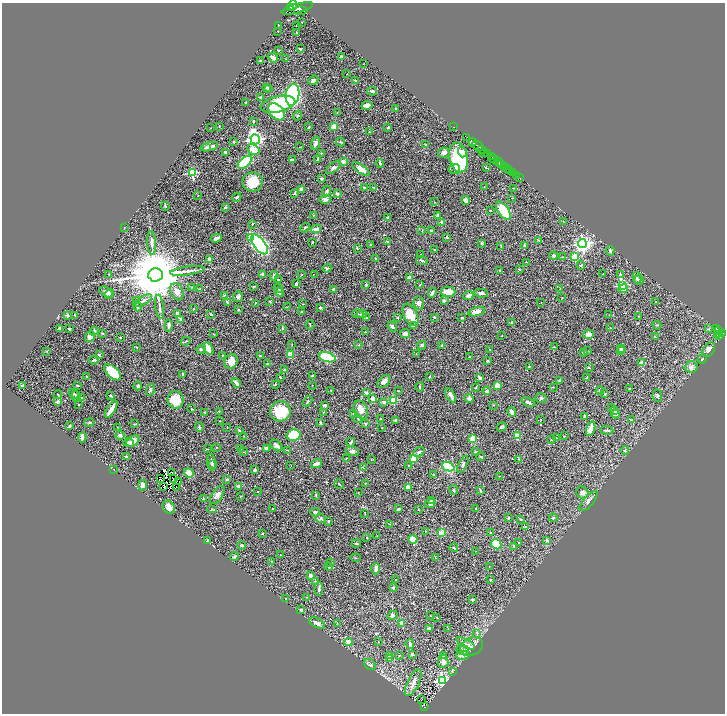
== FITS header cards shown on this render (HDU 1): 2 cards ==
NAXIS1  =                 1446
NAXIS2  =                 1423

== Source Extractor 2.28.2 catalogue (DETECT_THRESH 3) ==
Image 1446 x 1423 px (HDU 1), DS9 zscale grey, zoomed out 1/2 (1 PNG px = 2 x 2 image px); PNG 727 x 716 px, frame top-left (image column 2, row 1422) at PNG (2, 3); each listed source drawn as its Kron ellipse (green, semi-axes under 4 px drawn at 4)
Background 0.671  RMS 0.022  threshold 0.0661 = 3 sigma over >= 5 px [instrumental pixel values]
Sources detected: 519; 32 cannot appear on this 1/2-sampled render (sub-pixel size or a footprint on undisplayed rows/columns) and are neither listed nor drawn; the other 487 listed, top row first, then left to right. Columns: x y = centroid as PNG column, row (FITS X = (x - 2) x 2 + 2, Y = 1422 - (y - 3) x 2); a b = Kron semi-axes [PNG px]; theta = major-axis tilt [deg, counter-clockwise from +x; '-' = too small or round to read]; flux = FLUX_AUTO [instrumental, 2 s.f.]
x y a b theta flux
292 5 5 3 - 640
290 7 4 2 - 280
297 8 16 4 16 900
300 10 7 3 3 400
302 22 2 1 - 1.3
278 25 2 2 - 1.7
296 25 2 2 - 1.6
278 31 2 1 - 2.3
297 33 2 2 - 1.9
300 49 3 2 - 4.8
278 50 2 2 - 2.6
341 56 3 2 - 6.4
273 58 5 3 - 12
286 59 2 2 - 2.1
261 61 3 2 - 8.4
363 64 2 1 - 1.1
347 74 2 1 - 1.9
313 80 5 3 - 15
355 80 4 3 - 3
267 87 3 2 - 4.9
269 89 3 3 - 8.2
372 91 5 3 - 8.6
292 95 11 6 81 550
261 98 3 2 - 15
245 102 2 1 - 2.8
278 104 18 8 13 220
367 105 5 3 - 27
396 109 3 2 - 2.8
277 112 10 6 -47 130
337 112 3 1 - 1.4
298 116 5 3 - 5.5
254 121 3 3 - 4.2
219 126 2 1 - 2.1
309 127 4 2 - 3.4
334 127 2 2 - 87
388 127 4 3 - 6
454 127 2 1 - 6.9
210 128 3 1 - 1.3
369 131 2 2 - 1.8
467 137 2 1 - 7.4
255 139 5 4 - 1500
234 142 3 3 - 5.2
340 142 4 3 - 4.3
473 142 4 2 - 290
315 143 7 4 72 14
425 145 3 3 - 2.7
478 146 6 2 -33 310
209 147 9 4 14 17
300 147 3 2 - 1.6
206 148 3 3 - 4.5
253 150 7 5 -32 44
481 150 4 2 - 39
225 152 4 4 - 5.5
462 152 5 4 - 20
484 152 4 1 - 65
321 153 3 2 - 3.6
444 153 6 5 - 15
488 153 3 2 - 92
491 156 4 1 - 58
459 157 15 9 -78 270
318 159 4 2 - 16
494 159 4 2 - 160
293 160 3 2 - 12
343 161 3 3 - 24
245 162 8 4 38 310
499 162 4 2 - 370
380 163 4 2 - 5.2
501 164 2 2 - 100
504 167 3 1 - 89
333 168 8 4 38 12
486 168 3 2 - 4.2
361 169 10 4 -35 31
454 169 6 5 - 13
508 169 2 2 - 140
510 171 2 2 - 42
192 173 3 3 - 280
513 173 3 1 - 25
516 175 2 2 - 36
321 178 4 3 - 4.7
520 178 2 1 - 3.8
253 182 10 9 - 82
374 187 4 3 - 5.7
484 187 2 1 - 1.3
364 188 3 2 - 4.7
513 188 2 2 - 1.5
302 189 4 3 - 18
327 191 6 3 67 8.8
295 193 4 3 - 4.2
337 194 4 3 - 6.4
198 196 2 1 - 1.3
237 197 5 3 - 6.8
512 198 3 2 - 1.8
325 199 5 4 - 11
466 200 4 4 - 13
435 202 2 2 - 1.6
165 206 4 3 - 5.8
225 207 3 3 - 4.6
490 211 2 2 - 2.3
503 211 11 5 -55 130
313 215 2 2 - 2.4
437 215 3 3 - 11
387 217 2 2 - 4
563 221 3 2 - 1.8
442 222 3 3 - 13
252 224 3 2 - 3.1
124 227 2 1 - 1.1
305 227 5 3 - 5.2
316 229 5 3 - 17
422 231 3 2 - 2
431 231 2 2 - 5.2
250 237 4 3 - 26
446 237 3 2 - 6.2
216 238 6 3 26 20
539 240 4 2 - 2.6
313 242 3 2 - 2.3
388 242 3 3 - 3.6
152 243 12 3 -86 16
482 243 4 3 - 3.9
259 244 11 5 -52 1300
582 244 4 4 - 1500
371 245 3 2 - 3.8
501 246 4 2 - 1.9
525 246 4 3 - 6.2
357 248 3 2 - 2.6
435 249 2 2 - 3
610 251 5 2 - 7.2
421 255 2 2 - 5.8
553 256 4 3 - 8.3
562 257 3 2 - 2.9
575 257 3 3 - 180
209 259 4 3 - 8.7
376 259 3 2 - 2.8
422 261 6 3 -20 5.4
526 262 2 1 - 1.7
581 265 4 3 - 4.7
327 268 5 3 - 5.3
519 269 3 2 - 1.9
499 270 3 2 - 2.2
187 271 17 3 8 20
109 274 2 2 - 2.7
262 274 3 3 - 11
314 274 2 1 - 1.1
603 274 2 1 - 1.2
155 275 7 6 - 38000
302 275 3 3 - 2.3
620 275 2 2 - 14
274 276 4 3 - 13
409 278 4 3 - 20
637 278 6 3 -78 6.1
278 280 4 3 - 4.3
639 280 5 3 - 4.9
296 284 3 2 - 13
366 284 4 3 - 3.9
420 285 2 2 - 1.8
622 285 3 3 - 320
253 286 4 2 - 2.5
192 287 3 3 - 2.7
200 288 4 2 - 2.4
278 288 5 2 - 6
560 288 3 2 - 1.9
333 289 3 2 - 4.1
623 289 5 4 - 30
106 292 8 4 -30 17
177 292 9 6 -68 27
279 292 4 3 - 9.4
448 292 7 5 -1 48
432 293 5 2 - 13
481 293 7 3 -10 14
109 294 5 3 - 6.5
224 295 3 2 - 2
468 296 5 3 - 19
238 297 5 5 - 11
562 298 2 2 - 2.2
136 300 3 3 - 4.1
143 301 10 3 33 12
270 301 3 2 - 2.6
444 301 3 3 - 8.7
227 302 3 2 - 7.7
541 302 2 1 - 1.3
656 302 3 2 - 1.7
255 303 3 2 - 1.7
419 303 6 5 - 14
303 304 2 2 - 1.4
137 306 5 3 - 5.3
160 307 12 3 -83 15
287 307 2 2 - 1.7
320 307 3 3 - 6.9
193 309 3 2 - 1.5
238 310 3 2 - 3.7
302 312 3 2 - 2.4
477 312 8 4 19 34
177 314 4 4 - 6.8
211 314 2 2 - 5.4
358 314 5 3 - 5.3
362 314 5 3 - 5
67 315 3 3 - 7.6
75 315 2 1 - 2.7
411 315 12 6 -63 74
609 315 2 2 - 1.5
638 316 2 2 - 1.6
366 317 2 2 - 1.4
434 317 3 2 - 3.6
397 318 3 2 - 3.1
462 318 3 2 - 3.4
181 319 4 3 - 6.1
512 322 3 2 - 4.3
310 325 4 2 - 3.1
657 325 4 2 - 2.9
169 326 6 3 83 11
392 326 5 3 - 15
413 326 3 3 - 3.6
60 328 3 3 - 9.1
283 328 3 2 - 5.6
611 328 2 2 - 1.6
717 328 3 2 - 25
69 329 2 2 - 3.6
709 329 3 3 - 3.3
719 330 2 1 - 20
94 331 4 3 - 9.9
366 332 3 2 - 2.2
103 333 2 2 - 3.6
213 334 2 1 - 1.5
405 334 5 4 - 19
588 334 5 4 - 32
722 334 3 3 - 110
718 335 3 1 - 12
502 336 2 2 - 2.8
90 337 6 4 51 27
120 337 3 2 - 2.2
655 337 3 2 - 4.3
719 337 4 3 - 64
186 341 5 2 - 3.5
292 345 2 2 - 1.5
359 345 2 2 - 2.4
422 345 4 3 - 7.3
442 346 4 3 - 6.7
137 347 3 2 - 1.8
555 347 2 2 - 1.6
201 349 5 3 - 7.8
208 349 7 3 -61 68
621 349 4 3 - 6
490 350 3 2 - 1.3
620 350 4 2 - 3.6
709 350 8 5 53 19
46 351 3 2 - 1.8
587 351 2 1 - 1.5
583 353 3 2 - 2.8
416 354 2 1 - 1.4
99 355 4 3 - 5.6
290 355 4 4 - 47
222 356 3 2 - 2.1
260 356 3 2 - 4.6
327 357 9 4 -18 250
470 357 2 2 - 3.6
702 359 4 2 - 3.9
94 360 5 3 - 7.9
231 361 7 6 - 50
488 361 3 3 - 4.8
642 363 3 3 - 36
267 364 3 3 - 5.2
529 366 3 1 - 1.2
691 367 6 5 - 16
589 368 4 3 - 4.1
284 370 4 2 - 4.1
113 372 10 5 -42 130
183 375 2 2 - 5.5
87 376 3 3 - 3.3
312 376 3 2 - 6.2
280 377 3 2 - 3.8
429 377 4 2 - 3.4
480 378 4 2 - 13
587 378 2 1 - 1.8
384 381 7 5 48 19
559 381 2 2 - 21
236 383 5 3 - 16
275 384 4 2 - 3.1
77 385 4 2 - 3.1
312 385 2 2 - 1.9
497 385 3 3 - 44
22 386 4 3 - 5.1
138 386 4 3 - 10
420 387 4 2 - 4.1
553 387 2 2 - 1.7
476 388 3 2 - 2.2
629 389 3 2 - 2.5
150 390 6 4 68 7.1
331 390 3 2 - 2.7
398 391 2 2 - 2
487 391 4 4 - 10
600 391 4 2 - 3.9
366 393 2 2 - 25
74 394 5 3 - 6.1
605 394 4 3 - 4
58 395 4 2 - 2.7
450 395 7 3 -61 17
76 396 5 3 - 6.1
111 396 3 2 - 4.7
657 396 6 4 -82 8.5
81 397 3 3 - 2.8
469 398 5 4 - 8.8
541 398 6 4 -18 7.8
373 399 4 3 - 25
175 400 9 8 - 84
393 400 3 3 - 150
308 401 6 3 57 5
58 402 3 3 - 9.8
384 402 4 3 - 9.4
528 402 7 3 -26 12
79 405 2 2 - 6.6
324 405 3 2 - 11
493 405 2 2 - 1.3
611 408 3 3 - 5
111 409 9 3 59 41
192 409 2 2 - 2.6
361 410 9 6 -65 36
219 411 3 2 - 2.1
280 411 10 10 - 130
615 411 4 3 - 13
205 412 2 2 - 2.3
323 412 3 2 - 1.7
512 412 5 3 - 16
354 413 3 3 - 6.6
615 414 4 3 - 12
584 416 3 2 - 2.6
358 418 4 3 - 4.3
380 418 2 2 - 2.4
541 419 2 2 - 1.8
396 420 4 3 - 4.4
631 420 3 3 - 5.1
220 421 2 1 - 1.1
89 423 5 2 - 3.9
320 423 3 2 - 5.9
135 424 4 2 - 3.4
366 424 4 3 - 4
69 426 3 3 - 7.1
117 427 2 2 - 1.6
199 427 4 3 - 5
227 427 2 2 - 1.5
501 427 5 4 - 9.1
382 428 2 1 - 1.3
591 429 8 4 74 33
239 430 3 3 - 3.4
607 430 7 2 -3 6.5
120 435 5 3 - 12
294 435 7 5 12 170
244 436 2 2 - 1.6
517 436 3 3 - 60
564 436 2 2 - 1.9
82 437 5 3 - 17
556 438 2 2 - 2
473 439 3 3 - 130
551 440 3 2 - 2.6
133 441 7 5 34 38
351 442 4 2 - 7.5
128 443 5 3 - 6.6
276 445 7 4 -41 13
217 447 2 1 - 2.1
266 448 2 2 - 21
207 449 3 2 - 2.2
240 449 3 3 - 4.4
288 450 3 2 - 2.1
625 450 4 3 - 5.5
352 451 6 4 -10 12
244 452 2 2 - 1.5
419 452 6 3 30 7.3
475 452 3 2 - 4.3
127 457 4 2 - 11
481 457 4 3 - 3.5
346 458 3 2 - 2
371 459 2 2 - 2.2
413 459 4 3 - 38
519 459 3 2 - 1.6
212 462 8 3 -83 11
213 464 4 3 - 4.1
317 464 5 2 - 22
463 464 9 4 64 9.7
291 465 2 1 - 1.2
408 465 2 1 - 1.1
448 467 6 4 -21 180
363 468 3 2 - 1.7
114 469 3 2 - 1.8
254 470 3 2 - 10
172 472 2 1 - 1.1
189 473 5 3 - 58
433 475 2 2 - 3.5
499 476 3 1 - 1.5
161 479 2 1 - 0.93
174 479 2 1 - 1.8
227 479 2 2 - 6.1
179 482 2 1 - 1.1
365 483 2 2 - 2.7
339 484 5 2 - 3.5
143 485 5 4 - 17
238 486 3 2 - 9.5
163 487 2 1 - 0.23
177 487 2 1 - 8.6
408 487 3 3 - 42
454 490 5 3 - 5.4
480 491 4 2 - 5.1
258 492 2 2 - 1.7
358 492 2 1 - 2.6
582 493 6 5 - 19
217 495 10 5 55 18
316 495 3 2 - 2.6
240 496 2 2 - 2.4
203 498 4 3 - 3.2
431 500 3 2 - 3.5
588 501 12 5 50 16
430 503 5 3 - 21
169 507 7 5 -54 22
273 508 2 2 - 3.1
476 508 2 2 - 1.8
212 509 5 2 - 3.2
398 509 4 3 - 6.5
418 509 2 2 - 1.4
315 512 5 3 - 5.9
365 513 3 2 - 2.4
508 518 3 2 - 5.6
553 518 4 3 - 5.8
321 519 5 4 - 8.5
521 519 4 3 - 3.4
328 522 3 2 - 2.7
389 524 2 2 - 1.7
525 527 3 3 - 5.3
425 531 2 2 - 2.1
262 533 3 2 - 2.1
441 533 2 2 - 98
491 533 3 3 - 5.1
377 536 2 2 - 1.8
367 538 2 2 - 2
413 539 5 4 - 64
547 540 2 2 - 17
207 541 3 2 - 6.6
519 542 2 2 - 1.8
356 543 5 3 - 4.3
496 544 6 4 -44 91
242 545 4 3 - 5.9
514 546 3 3 - 3.3
454 548 4 2 - 4.6
476 551 2 1 - 1.1
280 555 2 1 - 1.6
235 556 4 3 - 7.4
355 558 5 2 - 3.5
435 558 4 2 - 3.2
272 561 2 2 - 1.7
331 562 3 2 - 2.2
489 566 2 1 - 1.4
329 567 4 2 - 3.2
376 569 5 3 - 16
311 576 3 3 - 14
396 580 2 2 - 2.2
491 580 3 2 - 3
315 581 3 2 - 2.1
393 588 3 2 - 5.1
319 589 7 3 86 10
307 597 2 2 - 1.8
285 598 2 2 - 1.8
472 599 3 3 - 4.2
301 610 3 3 - 6.5
392 615 5 4 - 8.4
430 616 3 2 - 2.3
437 617 2 2 - 1.3
317 623 9 4 -28 21
337 623 3 2 - 2.2
402 623 4 3 - 24
429 628 3 2 - 11
448 628 3 2 - 2.5
477 634 4 2 - 4.2
348 642 4 4 - 24
378 642 2 1 - 2.2
466 643 10 3 -28 9
410 644 5 2 - 8.9
472 647 12 8 25 41
463 650 6 5 - 16
412 654 3 3 - 4.8
399 655 2 2 - 1.6
463 655 6 4 -3 13
389 656 3 3 - 5.3
443 656 4 3 - 3.5
389 658 3 3 - 8.6
443 662 6 5 - 18
370 665 6 5 - 8.6
452 671 4 3 - 3.3
442 680 4 4 - 640
413 683 14 6 64 33
421 699 2 1 - 4.7
425 707 3 2 - 23
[32 sub-pixel or undisplayed-footprint detections neither listed nor drawn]